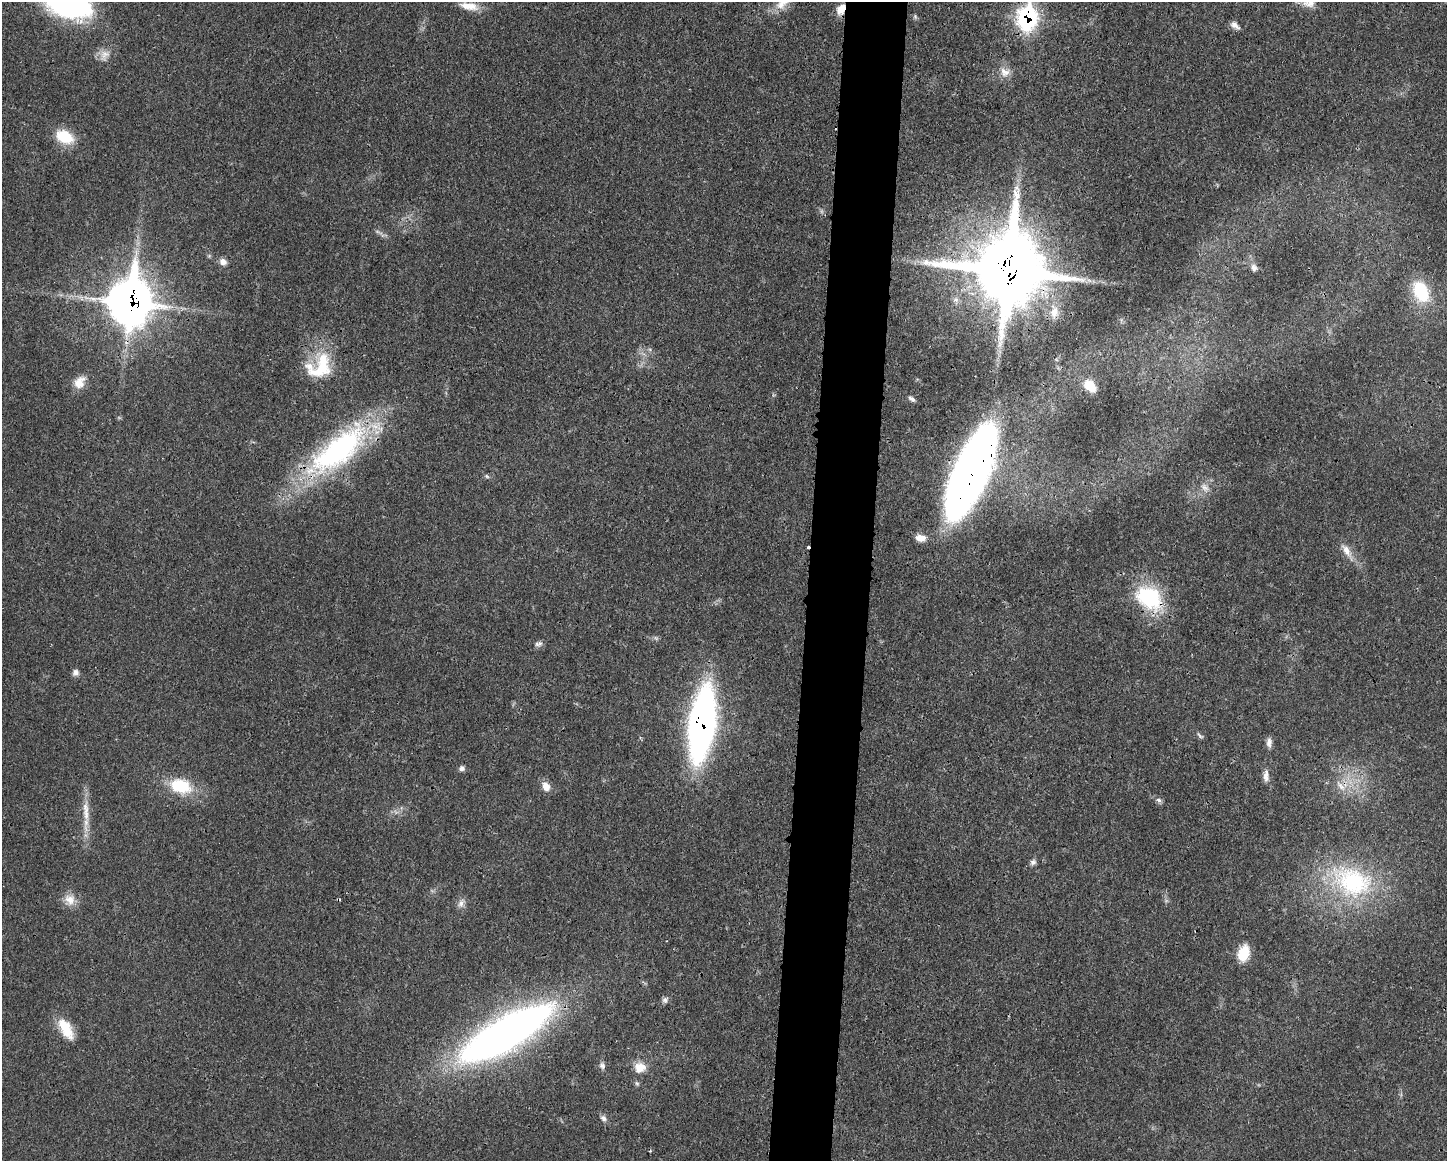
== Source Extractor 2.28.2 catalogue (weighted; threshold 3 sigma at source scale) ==
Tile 5 of 3 x 4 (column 2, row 2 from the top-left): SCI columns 1559-3003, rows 2331-3489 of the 4673 x 4659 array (HDU 1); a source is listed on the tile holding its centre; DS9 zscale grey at full resolution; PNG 1449 x 1163 px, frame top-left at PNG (2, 2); no overlay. Shown black and unused: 4% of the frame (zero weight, under 3 of 4 exposures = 1% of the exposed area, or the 3 px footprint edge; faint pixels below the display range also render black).
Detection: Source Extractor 2.28.2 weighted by HDU 2 'WHT'; one run over the whole footprint, this tile lists its part. Background 0.0207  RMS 0.0023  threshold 0.0103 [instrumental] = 3 sigma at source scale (4.5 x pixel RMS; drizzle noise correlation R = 1.50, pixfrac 1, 0.05/0.05 arcsec/px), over >= 5 px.
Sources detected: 58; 2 too faint to see at this stretch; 2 cosmic-ray / hot-pixel residue — not listed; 1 inside a brighter listed object's ellipse — not listed separately; the other 53 listed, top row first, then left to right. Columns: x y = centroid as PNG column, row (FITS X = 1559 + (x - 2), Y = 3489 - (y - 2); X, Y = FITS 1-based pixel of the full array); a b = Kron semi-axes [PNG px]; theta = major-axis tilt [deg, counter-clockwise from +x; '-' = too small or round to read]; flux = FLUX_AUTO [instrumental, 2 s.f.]
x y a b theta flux
1307 2 27 11 -12 3.2
68 3 45 26 -23 61
782 3 25 12 39 3.5
469 6 25 9 -10 3.3
841 9 14 9 62 2.5
915 16 6 5 - 0.4
1027 18 14 11 79 48
1235 25 13 7 -39 1.1
104 55 16 13 58 2.3
1005 72 14 12 -18 2.3
65 137 20 13 -26 7.5
223 262 8 7 - 1.4
1254 268 10 8 -46 1
1008 271 24 22 88 2400
1089 280 7 4 -19 0.67
1421 291 23 15 -65 12
130 302 20 16 84 560
1054 312 18 11 81 2.8
321 367 40 25 56 12
79 382 16 12 60 3
1090 386 13 9 -43 4.7
912 399 9 5 -38 0.69
338 450 89 33 39 51
970 472 69 21 66 300
487 476 7 5 -23 0.43
1205 487 14 9 -50 1.6
920 538 13 8 -8 2.1
1346 551 21 8 -57 2.5
1149 598 38 26 -38 17
538 644 11 7 14 0.82
75 672 8 8 - 0.96
702 724 49 17 82 140
1199 735 10 4 -50 0.5
1269 742 12 7 -90 1.2
462 768 7 6 - 0.77
1266 776 14 7 -90 1.4
181 786 29 19 -16 9.9
546 786 10 8 -58 2.3
1341 786 17 7 -41 2
1159 800 8 6 -40 0.69
86 811 52 7 -89 4.4
1033 862 8 7 - 0.73
1352 881 60 41 -18 32
70 900 16 15 - 2.8
461 904 11 8 58 1.2
1243 953 18 12 72 5.9
665 1000 9 7 52 0.75
66 1029 28 13 -61 6.1
506 1033 90 26 30 170
602 1065 10 8 -67 0.89
640 1067 16 14 13 3.2
637 1083 7 5 -67 0.45
604 1118 9 7 -70 0.86
Overlapping masked pixels (flux is a lower limit): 8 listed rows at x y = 841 9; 1027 18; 1008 271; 130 302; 338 450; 970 472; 1149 598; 702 724
Isophote crosses this tile's border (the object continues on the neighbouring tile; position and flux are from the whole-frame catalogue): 4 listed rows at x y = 1307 2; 68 3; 782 3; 1027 18